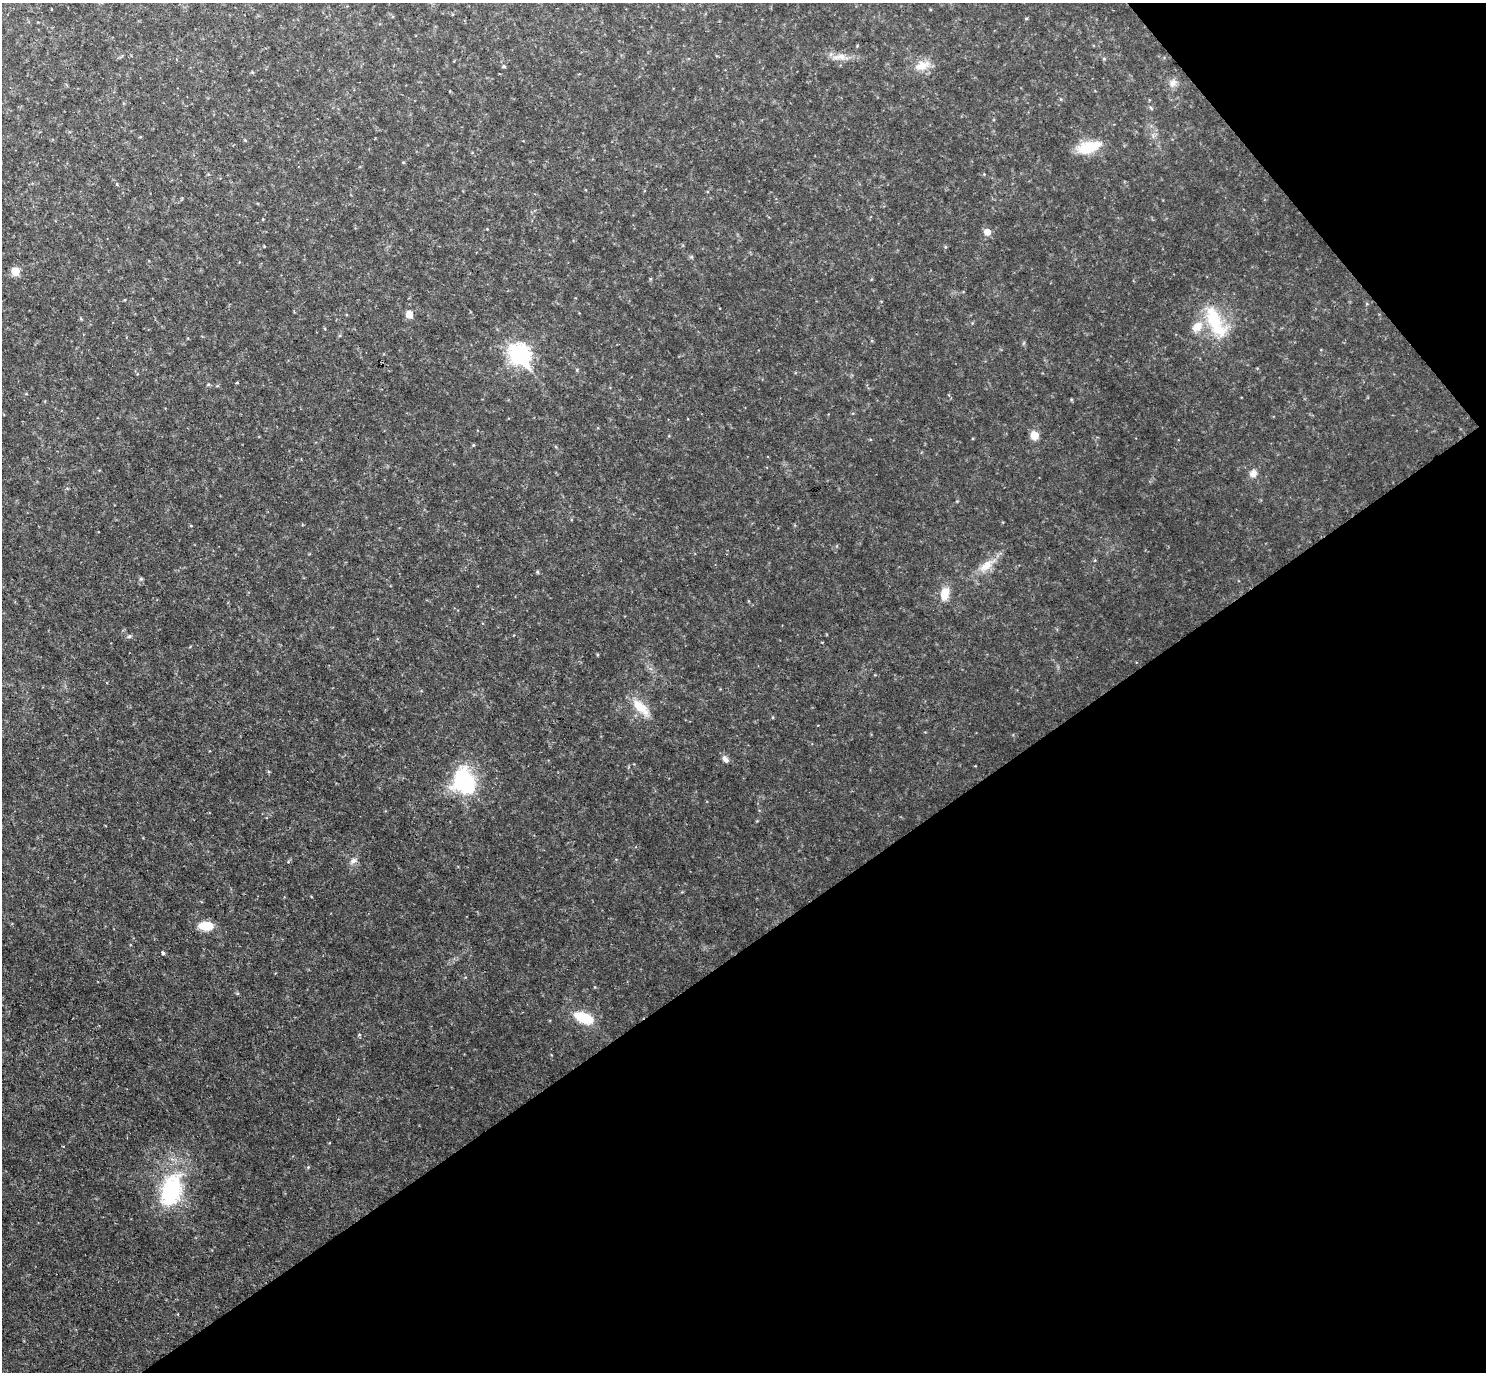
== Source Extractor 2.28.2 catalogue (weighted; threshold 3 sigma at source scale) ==
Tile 12 of 4 x 4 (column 4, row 3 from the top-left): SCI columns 4455-5938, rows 1668-3037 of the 5938 x 5933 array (HDU 1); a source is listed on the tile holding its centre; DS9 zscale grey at full resolution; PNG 1488 x 1374 px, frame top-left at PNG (2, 3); no overlay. Shown black and unused: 35% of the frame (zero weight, under 2 of 3 exposures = <1% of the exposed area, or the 3 px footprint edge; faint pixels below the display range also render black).
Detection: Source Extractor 2.28.2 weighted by HDU 2 'WHT'; one run over the whole footprint, this tile lists its part. Background 0.0475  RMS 0.0077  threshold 0.0345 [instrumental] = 3 sigma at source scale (4.5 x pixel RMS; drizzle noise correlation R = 1.50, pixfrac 1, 0.05/0.05 arcsec/px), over >= 5 px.
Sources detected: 36; all 36 listed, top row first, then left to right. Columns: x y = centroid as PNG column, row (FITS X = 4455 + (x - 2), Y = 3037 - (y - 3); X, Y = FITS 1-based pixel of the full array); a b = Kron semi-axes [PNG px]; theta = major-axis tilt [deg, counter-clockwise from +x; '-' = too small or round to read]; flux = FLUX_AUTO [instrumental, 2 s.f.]
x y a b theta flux
1026 18 5 3 - 0.62
841 57 13 8 -2 5.8
1104 59 5 3 - 0.79
922 65 23 13 17 10
504 66 5 4 - 1
1173 83 11 8 48 4.2
245 140 4 4 - 0.71
1089 147 30 13 17 21
403 162 5 3 - 0.62
987 232 6 5 - 7.5
945 247 5 3 - 0.81
691 257 5 5 - 1.1
15 271 6 5 - 16
409 314 6 5 - 9.8
1215 322 48 18 -62 40
1197 326 17 11 40 10
519 355 10 8 -52 320
577 370 5 4 - 0.85
237 382 3 3 - 1.2
1034 435 7 7 - 10
473 445 4 4 - 0.77
1253 474 11 9 47 4.5
191 526 5 3 - 0.64
986 566 22 11 36 12
537 572 5 3 - 0.75
141 579 6 4 0 0.97
945 594 15 10 79 11
129 636 6 4 3 1.2
641 707 28 11 -45 15
725 759 10 7 -52 3
465 782 22 18 -56 85
353 861 11 7 33 3.2
206 926 16 9 -3 13
163 953 3 3 - 4
584 1018 17 9 -23 28
171 1190 42 25 74 69